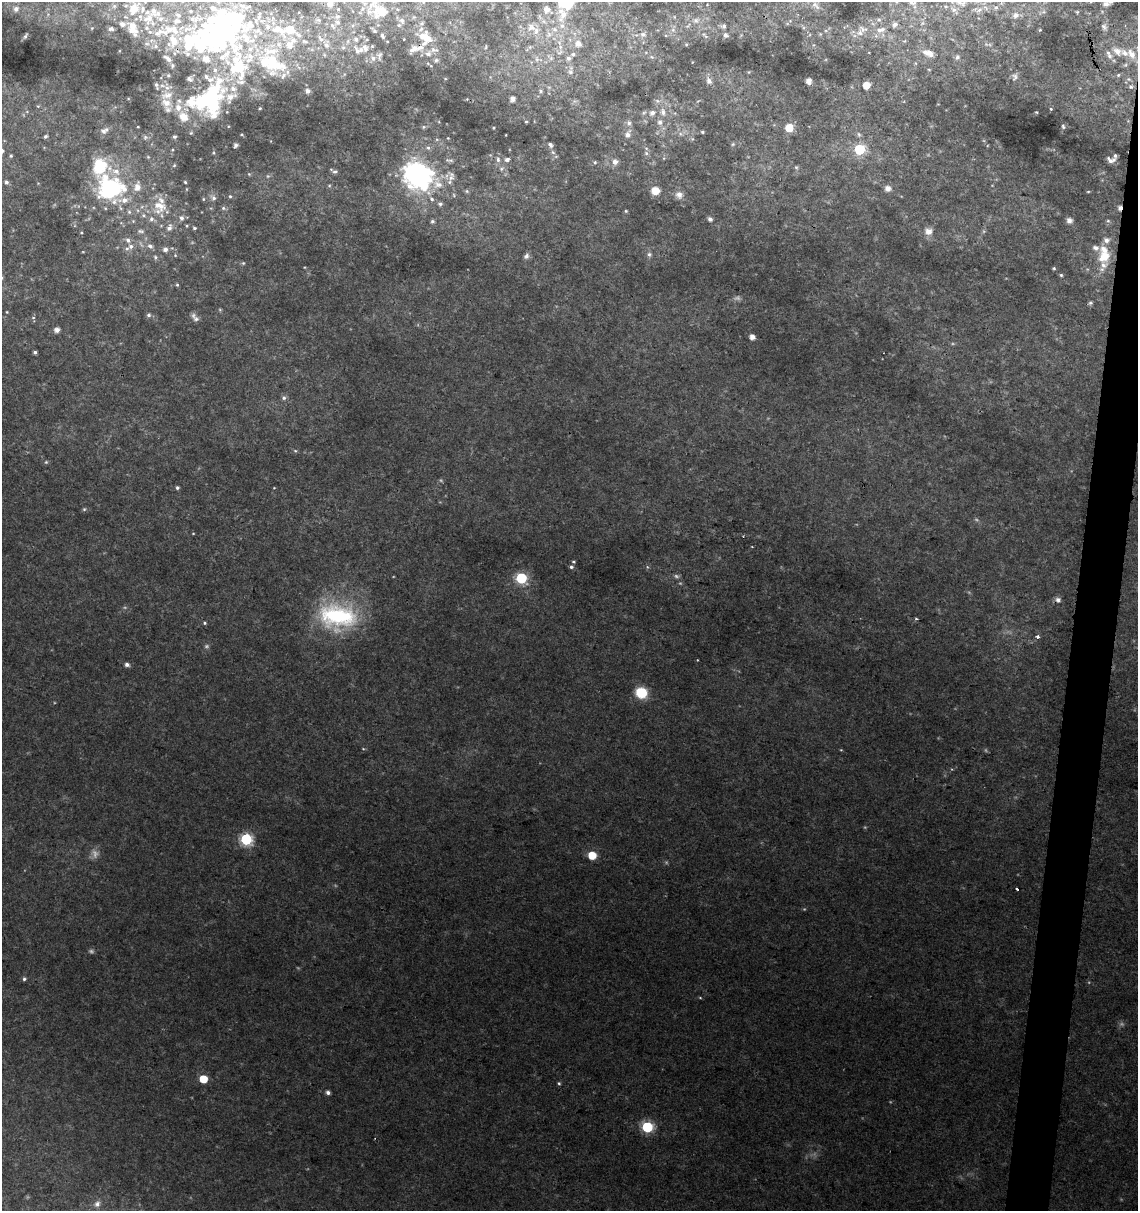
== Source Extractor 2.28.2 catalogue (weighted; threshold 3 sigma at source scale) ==
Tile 10 of 4 x 4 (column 2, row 3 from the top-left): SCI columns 1364-2499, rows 1219-2427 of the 5057 x 4845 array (HDU 1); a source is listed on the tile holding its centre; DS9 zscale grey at full resolution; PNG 1140 x 1213 px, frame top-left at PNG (2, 2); no overlay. Shown black and unused: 3% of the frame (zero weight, under 2 of 3 exposures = <1% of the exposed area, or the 3 px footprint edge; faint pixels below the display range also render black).
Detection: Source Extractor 2.28.2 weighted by HDU 2 'WHT'; one run over the whole footprint, this tile lists its part. Background 0.0279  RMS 0.005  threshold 0.0225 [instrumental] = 3 sigma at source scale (4.5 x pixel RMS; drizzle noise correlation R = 1.50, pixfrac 1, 0.0396/0.0396 arcsec/px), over >= 5 px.
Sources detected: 349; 32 too faint to see at this stretch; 5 inside a brighter object's white glare — not listed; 80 inside a brighter listed object's ellipse — not listed separately; the other 232 listed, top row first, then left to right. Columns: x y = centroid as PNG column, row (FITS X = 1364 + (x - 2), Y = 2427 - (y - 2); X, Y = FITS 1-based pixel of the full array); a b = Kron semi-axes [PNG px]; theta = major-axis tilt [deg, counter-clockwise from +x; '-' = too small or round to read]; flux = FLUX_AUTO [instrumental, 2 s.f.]
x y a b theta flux
960 2 46 17 12 23
912 3 12 7 -10 2.8
330 4 9 9 - 2.9
1106 4 10 9 - 3.1
815 5 15 7 -40 3
114 6 6 6 - 1
134 8 17 12 67 9
996 8 9 8 - 3.1
16 9 5 5 - 2
191 11 3 3 - 0.6
381 11 23 18 -7 16
1043 12 10 8 20 2.4
1077 12 6 5 - 0.76
562 15 26 15 -88 15
1016 15 20 10 6 7.8
414 17 5 4 - 0.58
148 18 22 14 49 8.9
195 19 21 8 2 4.5
319 20 6 5 - 0.89
696 20 10 8 22 2.7
879 20 6 6 - 1.2
402 21 9 6 -64 1.8
337 22 7 6 - 1.7
421 23 6 5 - 0.95
922 23 6 5 - 1
122 24 16 8 -13 4.4
873 24 6 4 -19 0.91
895 24 7 6 - 2
332 26 11 5 -56 1.7
723 26 6 5 - 1.3
531 27 13 12 - 5
1104 27 11 7 -70 2.2
92 28 4 3 - 0.42
111 29 6 4 -4 1.4
673 29 12 6 76 2.4
862 29 16 9 -11 4.4
374 30 7 4 -45 1.2
880 30 15 8 14 4.5
1040 30 5 4 - 0.69
158 33 18 9 29 5
549 34 11 9 54 3.7
643 34 9 7 -12 2.2
820 34 4 4 - 0.51
298 35 12 6 -43 2.5
705 35 13 5 -42 1.6
726 35 7 6 - 1.5
25 36 6 3 56 0.89
382 36 9 5 -68 1.4
422 36 13 9 36 5.8
193 38 48 28 7 65
356 39 8 7 - 2.1
404 39 3 2 - 0.36
173 41 19 11 -80 11
347 41 8 4 81 1.2
904 41 5 5 - 0.63
326 44 13 9 90 3.9
578 44 11 10 - 4.6
686 44 5 4 - 0.61
156 46 7 6 - 1.5
343 47 6 6 - 1.2
486 47 6 3 81 0.46
530 47 6 5 - 0.82
560 47 12 6 -74 3.3
365 48 13 11 -77 5.1
414 49 11 7 30 4.4
1117 51 13 9 -38 5.6
428 53 9 9 - 3.1
928 53 15 8 -18 5.2
573 54 7 5 10 1.4
1132 54 14 9 -59 6.2
1109 56 11 8 -51 3
651 57 7 5 -20 1.1
957 57 8 6 88 1.6
167 58 8 3 -34 2
373 58 9 7 -43 2.9
550 58 13 5 -44 2.1
537 59 10 6 -77 1.9
436 60 7 6 - 1.3
915 63 6 4 -88 0.69
172 65 4 4 - 0.95
431 66 5 4 - 0.56
238 67 91 48 69 110
929 69 5 3 - 0.49
570 71 14 8 80 2.7
287 72 9 6 90 2.1
749 72 4 4 - 0.49
344 74 5 3 - 0.63
168 75 5 4 - 0.6
1118 75 5 5 - 0.77
1015 77 12 9 79 2.4
1129 79 7 5 -20 1.1
709 81 10 7 -66 3.2
809 81 5 4 - 4.2
156 85 8 4 -75 1.2
866 85 6 5 - 8.9
1131 87 6 6 - 1.4
168 88 12 7 9 2.5
308 91 5 5 - 2.6
540 91 6 5 - 1
512 99 5 4 - 3
575 101 6 6 - 1.2
657 101 8 6 -21 1.8
698 101 7 4 43 0.74
166 103 17 12 -27 6.5
38 106 5 4 - 0.55
1051 109 4 4 - 0.58
663 112 10 8 -72 4.1
1036 112 4 2 - 0.45
652 113 9 8 - 3.2
183 117 13 10 -54 8.1
526 122 3 3 - 0.58
660 122 8 7 - 2.5
629 123 8 8 - 2.3
1063 126 7 5 -79 1.1
138 127 3 2 - 0.41
424 127 6 5 - 0.92
493 128 3 3 - 0.54
789 128 6 6 - 11
104 131 13 8 24 3.1
702 132 3 3 - 0.66
628 134 12 7 65 3.9
680 134 7 6 - 1.5
859 134 8 6 -42 1.6
45 136 4 4 - 1.2
145 137 8 7 - 1.6
174 137 4 4 - 1.1
733 144 6 5 - 0.88
550 145 7 5 -48 1.9
428 148 7 6 - 1.7
859 149 6 6 - 52
172 150 4 4 - 0.56
553 152 7 6 - 1.8
646 153 6 6 - 1.3
11 156 4 4 - 0.74
148 157 6 5 - 0.77
664 158 5 3 - 0.53
498 159 10 7 -83 2.4
507 159 8 5 8 2
449 160 12 5 -1 1.7
1111 160 10 7 -9 3.4
595 162 6 5 - 1
615 162 9 9 - 3.5
174 165 6 4 44 0.77
99 166 25 22 -61 27
796 167 7 5 -74 0.95
501 169 9 7 45 2.1
334 171 9 4 -22 1.4
249 174 5 4 - 0.55
417 175 27 20 -28 130
451 177 16 10 -88 4.5
6 182 5 4 - 1.2
185 182 4 4 - 0.68
329 186 6 4 0 0.69
888 188 8 8 - 3
111 189 28 23 22 68
186 189 5 3 - 0.53
467 191 6 5 - 0.92
655 191 7 7 - 8.6
1088 192 5 3 - 0.59
454 195 6 4 -51 0.77
679 195 10 9 - 3.7
230 196 4 4 - 0.79
213 198 11 7 -54 2.2
203 199 5 4 - 0.67
432 199 7 6 - 1.6
440 204 6 6 - 1.3
159 206 21 19 57 16
223 208 7 5 -16 1.1
1120 208 5 4 - 2.5
137 210 6 4 -70 0.9
626 211 4 4 - 0.71
129 212 7 6 - 1.3
181 218 7 7 - 2.2
710 219 5 4 - 2.2
1069 220 7 7 - 2.6
432 221 5 5 - 1.1
1108 221 6 5 - 1.1
187 226 5 4 - 0.64
170 227 13 9 62 4.1
194 228 5 4 - 1
141 231 10 6 -8 1.8
928 231 10 9 - 4.4
1106 240 10 7 34 3.4
131 246 8 7 - 2.7
150 246 9 6 -37 2.2
165 249 6 6 - 2.5
649 254 8 7 - 1.8
175 255 5 5 - 0.65
526 256 8 6 54 1.9
1104 256 18 13 31 11
155 257 7 5 -66 1.2
243 263 5 5 - 0.74
1054 268 4 3 - 0.75
1061 275 4 4 - 0.79
177 285 5 4 - 0.74
1090 303 7 5 34 1.1
220 310 5 4 - 0.64
7 312 3 3 - 0.44
149 315 6 6 - 1.5
193 315 9 8 - 2
33 318 9 4 -78 0.92
57 330 5 5 - 3.4
752 337 5 4 - 4.3
35 352 4 3 - 1.3
284 398 6 6 - 1.6
295 451 6 5 - 0.81
46 462 5 5 - 0.85
177 488 4 4 - 1.1
274 488 3 3 - 0.4
84 509 6 5 - 0.92
193 533 4 2 - 0.42
573 562 4 4 - 0.82
571 567 6 4 -2 1.2
521 578 6 6 - 57
1058 600 8 7 - 2.2
337 616 47 31 -6 68
916 619 3 3 - 1.1
205 623 4 4 - 0.8
1038 636 3 3 - 3.5
127 664 5 5 - 2.2
641 693 9 8 - 24
363 749 5 3 - 0.5
841 750 5 3 - 0.44
246 839 7 6 - 70
592 855 6 6 - 14
1017 889 4 3 - 0.86
24 979 5 4 - 1.1
203 1079 5 5 - 14
559 1083 4 4 - 0.82
328 1092 5 4 - 2.1
647 1127 6 6 - 55
97 1204 11 8 45 3.3
Overlapping masked pixels (flux is a lower limit): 5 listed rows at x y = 193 38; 173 41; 414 49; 1120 208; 1058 600
Isophote crosses this tile's border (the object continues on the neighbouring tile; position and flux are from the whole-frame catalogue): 8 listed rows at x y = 960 2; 912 3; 330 4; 1106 4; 134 8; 381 11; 1132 54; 238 67